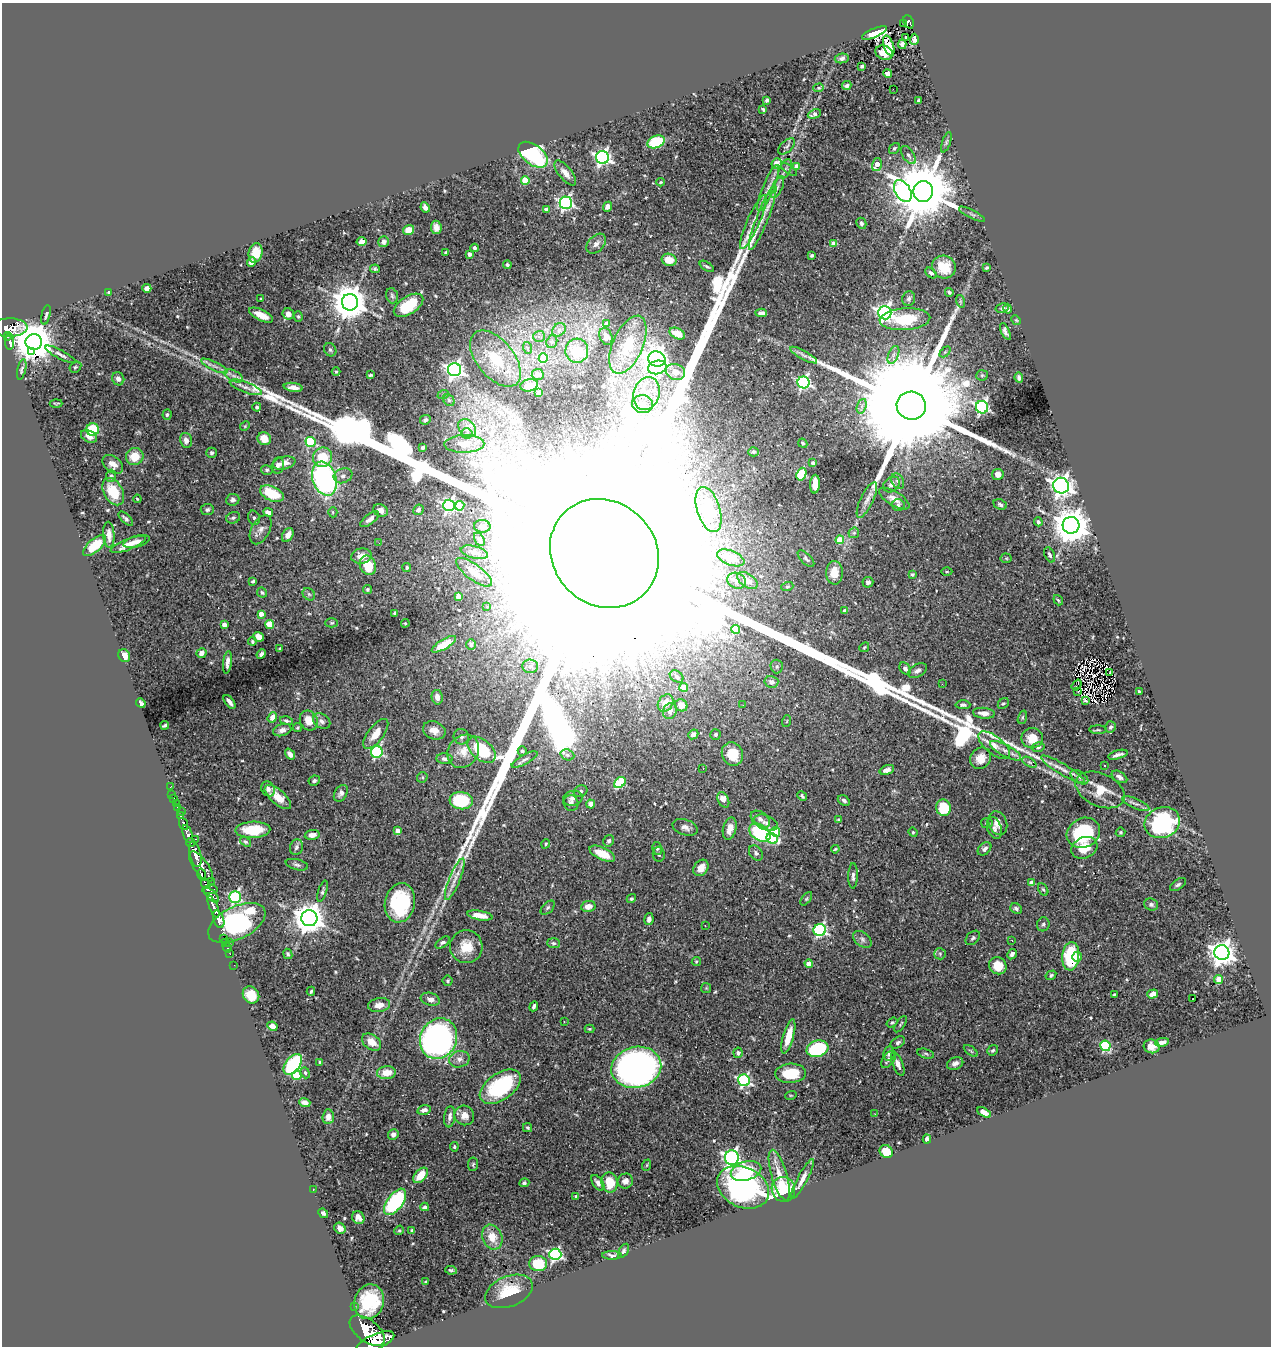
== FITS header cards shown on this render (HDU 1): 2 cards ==
NAXIS1  =                 1269
NAXIS2  =                 1344

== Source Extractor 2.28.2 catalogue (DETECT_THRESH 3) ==
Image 1269 x 1344 px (HDU 1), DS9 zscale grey, 1 PNG px = 1 image px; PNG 1273 x 1348 px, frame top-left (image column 1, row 1344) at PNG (2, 3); each listed source drawn as its Kron ellipse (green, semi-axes under 4 px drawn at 4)
Background 0.563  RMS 0.019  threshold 0.0574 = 3 sigma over >= 5 px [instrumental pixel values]
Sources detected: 559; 3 with non-positive FLUX_AUTO (blend fragments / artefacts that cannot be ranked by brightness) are neither listed nor drawn; of the other 556, the 500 brightest by FLUX_AUTO listed and drawn (56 fainter detections omitted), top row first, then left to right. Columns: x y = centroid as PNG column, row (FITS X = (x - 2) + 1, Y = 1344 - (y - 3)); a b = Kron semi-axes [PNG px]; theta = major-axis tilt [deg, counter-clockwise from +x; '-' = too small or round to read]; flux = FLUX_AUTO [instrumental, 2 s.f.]
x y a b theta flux
909 22 7 5 -66 80
904 23 3 2 - 6.9
875 33 13 4 23 7.1
906 37 3 2 - 2
914 39 6 4 88 2.3
902 44 5 4 - 4.5
889 46 10 5 -71 14
884 53 9 7 -19 14
842 58 7 4 10 3.7
862 66 4 3 - 2.1
887 73 4 4 - 8.6
847 86 5 4 - 3.4
819 88 5 4 - 1.8
893 89 2 2 - 1.9
767 100 4 3 - 2
918 100 4 3 - 1.7
763 109 4 3 - 2.1
814 114 7 4 21 6.2
656 142 9 6 21 65
946 142 10 4 71 2.6
787 146 10 5 44 3.8
894 148 6 4 51 2.4
533 155 17 10 -37 160
908 155 10 5 -55 4.1
602 157 6 6 - 410
776 163 5 5 - 14
877 165 6 4 75 18
796 167 4 4 - 12
785 169 10 5 65 4.8
789 169 9 2 -36 1.4
565 173 15 6 -51 10
525 180 4 4 - 38
661 182 4 3 - 1.4
777 187 12 5 65 5.1
768 188 25 5 67 12
903 191 12 7 -61 440
923 191 10 10 - 12000
566 203 6 6 - 280
425 207 5 4 - 5.7
607 207 5 4 - 7.8
546 209 4 3 - 7.4
972 214 14 2 -27 2.5
763 218 34 6 69 17
753 222 29 6 66 16
861 223 5 4 - 2.9
436 227 7 5 -83 6.7
408 230 6 5 - 11
361 241 5 4 - 10
384 242 5 5 - 3.6
596 244 12 7 46 7
834 244 4 4 - 16
474 248 4 4 - 2.9
446 252 3 3 - 2.3
256 253 10 7 77 21
469 254 4 3 - 7
812 255 3 3 - 2.6
669 260 7 6 - 14
251 262 5 4 - 7.7
507 265 4 4 - 2.3
707 266 8 4 -33 2.6
944 267 12 11 - 26
987 268 4 3 - 1.8
375 269 5 4 - 2
931 273 6 4 -41 3.1
147 288 4 4 - 13
109 292 3 3 - 1.6
949 292 4 3 - 2.4
392 296 8 5 -74 2.9
261 299 3 3 - 1.4
909 299 7 6 - 3.5
960 301 6 4 -72 2.2
350 302 8 8 - 3000
408 305 16 8 33 47
1002 308 6 4 14 2.8
1008 309 5 3 - 2.7
761 313 6 4 -3 5.6
885 313 6 6 - 500
288 314 6 5 - 5.1
46 315 10 3 77 2.4
261 315 13 5 -25 16
298 317 5 4 - 1.8
905 319 25 11 4 61
1016 320 5 4 - 1.3
607 324 4 4 - 12
9 327 18 9 1 1100
559 330 7 6 - 4
1005 331 9 4 -65 4.5
677 334 8 5 -24 23
8 336 4 3 - 170
539 336 6 5 - 3
606 336 9 6 -70 5
10 342 8 4 89 240
34 342 8 7 - 5100
552 342 6 5 - 2.5
628 345 31 15 66 50
528 348 6 4 -69 1.9
330 350 7 6 - 2.8
31 351 2 2 - 4800
577 351 12 11 - 32
945 352 6 4 45 1.6
60 354 17 4 -28 4.9
804 355 15 4 -29 5.7
893 355 9 5 67 4.7
543 358 5 4 - 26
495 359 33 18 -51 65
657 359 9 7 -20 860
214 366 14 4 -26 5.8
75 367 6 5 - 2.2
657 367 9 6 14 99
22 370 10 4 76 2.3
454 370 6 6 - 520
336 372 4 4 - 1.5
675 372 10 8 -19 14
538 374 6 5 - 5.7
370 375 4 3 - 1.9
982 375 5 5 - 2.1
234 376 10 5 -26 5.7
1019 378 5 4 - 3.2
118 379 7 6 - 6.8
803 382 6 6 - 230
529 385 9 6 16 13
246 387 17 5 -21 7.9
293 387 9 4 -8 8.2
538 393 4 3 - 2.3
646 393 17 13 72 25
443 395 6 3 21 1.6
449 400 6 5 - 1.8
56 403 6 2 0 1.4
642 404 10 9 - 13
862 406 7 4 72 3.9
911 406 15 14 - 99000
257 407 4 4 - 3.3
982 407 6 6 - 270
167 415 5 4 - 2.3
425 420 5 4 - 2.7
245 426 5 4 - 1.5
467 428 10 7 -46 6.9
93 429 6 6 - 56
467 433 5 5 - 2.3
89 436 8 5 -26 7.8
264 439 7 6 - 17
186 440 7 6 - 6.3
311 442 5 5 - 92
803 443 5 3 - 1.7
464 444 20 9 1 14
423 447 4 3 - 2.6
753 452 5 4 - 3.2
211 453 5 5 - 2.8
135 457 9 8 - 25
323 457 10 9 - 34
284 463 11 6 12 9.3
813 463 4 3 - 4.8
113 464 11 7 -38 9.5
278 465 8 6 77 4.6
267 470 6 4 -13 2.1
801 474 6 4 71 83
998 474 5 5 - 11
111 476 6 5 - 2.6
343 476 9 7 20 5.6
324 479 17 11 -71 270
898 481 8 6 -64 3.5
815 484 9 5 87 16
891 484 9 7 41 5.5
1061 486 8 7 - 780
113 492 14 9 -60 40
272 494 12 7 -24 41
137 499 4 3 - 1.4
894 499 17 7 -31 10
233 500 6 6 - 3.8
867 500 19 6 64 8.1
1000 504 7 5 -24 3
449 505 6 5 - 270
898 505 6 6 - 2.5
460 506 5 4 - 25
709 509 23 11 -72 68
207 510 6 5 - 3.2
380 510 7 6 - 7.6
418 510 5 5 - 3.4
268 512 5 4 - 6.7
333 512 5 4 - 1.6
233 518 7 5 23 2.9
254 518 7 5 -74 2.7
126 519 9 4 -44 3.5
370 519 11 5 38 6.5
1038 522 4 3 - 2.7
1071 525 8 8 - 3500
482 526 8 6 -3 4.8
261 530 16 9 62 8.6
854 533 6 5 - 2.1
109 535 13 5 -87 9.8
288 535 7 5 59 9.2
479 539 7 4 -58 3.5
840 540 4 4 - 35
136 542 14 5 14 6
379 543 3 2 - 2.1
128 544 19 5 22 13
95 545 14 6 40 36
474 552 14 6 -14 7.5
604 553 57 51 -45 770000
1050 555 8 5 -65 3.2
361 556 10 7 11 14
731 558 14 7 -22 29
1006 558 5 5 - 1.6
806 559 10 5 -45 3.2
368 565 10 8 -69 36
407 567 4 4 - 2.1
947 571 5 3 - 1.4
474 572 21 8 -36 13
834 573 11 8 -89 19
912 574 4 3 - 2.2
747 580 11 6 -33 8.3
253 581 4 3 - 1.9
736 581 9 7 -25 7.8
868 582 5 5 - 4
787 587 6 4 19 1.7
368 589 4 4 - 2.1
262 592 5 4 - 2.1
309 594 7 5 -45 2.5
458 596 4 4 - 3.8
1058 600 5 3 - 1.5
486 607 3 2 - 2.6
845 611 4 3 - 3.5
261 614 4 4 - 9.5
395 614 4 3 - 2.6
332 623 6 4 2 1.8
405 623 4 4 - 1.4
224 625 4 4 - 9.2
270 625 4 4 - 41
735 629 4 4 - 49
258 637 5 4 - 12
252 641 4 3 - 1.8
444 644 14 5 30 20
471 644 5 5 - 2.4
864 647 5 4 - 1.5
280 649 4 2 - 1.5
201 653 5 5 - 7
261 654 5 3 - 3.6
124 656 7 5 -56 13
227 662 11 4 83 6.4
530 666 8 7 - 5.4
777 666 7 6 - 2.9
905 668 6 5 - 4.8
917 671 10 6 29 5
1109 673 4 2 - 2.1
677 676 7 5 -35 3.6
771 682 7 6 - 7.8
942 684 3 2 - 2.6
1077 685 6 2 54 1.7
684 687 4 4 - 18
1078 691 4 2 - 1.8
1139 691 3 2 - 1.4
437 697 7 5 -81 7
1086 701 4 3 - 2.5
230 702 8 3 -52 5.5
141 703 5 4 - 5.1
666 703 9 7 55 10
1003 703 6 4 44 1.9
681 705 6 5 - 9.5
743 705 3 2 - 1.7
963 705 7 4 -2 3.3
670 711 8 6 63 4.9
984 713 11 5 -5 8.1
272 717 5 4 - 11
1022 717 7 4 72 2.1
309 720 10 8 -60 16
286 721 7 3 -13 2.8
322 721 9 7 -34 6.1
787 721 6 3 71 1.4
165 725 4 3 - 2.2
1111 727 6 5 - 3.1
297 728 5 4 - 1.5
282 730 9 6 17 5.6
434 730 11 9 -21 11
1098 730 9 3 0 1.9
376 734 18 8 53 17
693 734 5 4 - 5.3
716 734 5 5 - 2.9
461 737 8 7 - 4.4
1032 738 11 10 - 20
994 745 19 8 -38 14
1038 747 6 4 13 2.9
481 750 16 10 -40 72
463 751 17 15 51 22
522 751 5 4 - 2.5
1005 751 17 6 -28 9.6
377 752 6 5 - 160
290 754 6 4 -53 4.8
732 754 12 10 -65 29
567 755 7 5 -21 2.8
1118 755 10 3 16 4.6
981 758 11 10 - 15
445 759 8 5 -5 4.6
525 760 14 4 29 3.8
1029 762 8 4 -31 2.8
1105 765 3 3 - 6.1
703 768 3 2 - 1.5
1063 769 25 5 -31 12
887 770 7 4 19 6.2
422 777 5 5 - 2.3
1079 777 10 5 -34 3.9
1119 777 9 5 -32 5.5
314 781 6 5 - 2.5
620 782 6 5 - 66
170 787 3 2 - 5.3
268 789 8 6 -54 5.2
1100 790 26 16 -25 36
581 791 7 5 29 2.7
341 793 9 6 59 5
172 794 2 2 - 4.5
802 796 5 3 - 2.3
278 797 16 7 -41 18
174 798 2 2 - 8.1
573 798 10 7 14 6.3
723 800 8 5 -65 10
844 800 6 4 -33 3.1
461 801 11 8 -6 88
176 803 2 2 - 6.8
571 803 8 7 - 4.1
591 804 4 4 - 8.6
1136 804 14 5 -23 5.2
177 808 3 3 - 27
944 808 8 7 - 39
181 811 2 2 - 6.6
180 816 3 3 - 110
760 819 11 7 -35 5.8
838 820 4 3 - 1.5
766 823 12 7 -23 7.3
987 823 6 5 - 2.9
998 823 12 9 -69 10
1162 823 18 15 22 140
184 824 6 3 -66 220
685 827 13 7 -19 6.4
730 828 11 6 75 13
994 828 11 7 -72 5
253 830 17 8 2 37
398 831 4 4 - 10
775 832 5 4 - 50
913 832 5 4 - 1.4
1120 832 5 5 - 2
760 833 12 8 -33 140
1083 833 17 14 28 98
188 834 9 4 -70 1200
312 835 7 5 9 6.6
772 838 6 5 - 58
196 839 3 2 - 26
609 841 6 5 - 3.2
191 842 5 3 - 540
245 842 6 4 -36 2
546 844 5 4 - 1.6
296 847 8 6 73 4.2
657 848 6 5 - 2.1
1084 848 13 10 26 24
835 849 4 3 - 1.4
984 849 8 5 43 4.2
756 853 8 6 -52 3.9
195 854 13 5 -77 2500
602 854 14 6 -25 28
659 854 7 6 - 3.1
297 865 11 5 -14 3.6
201 866 18 7 -54 1300
701 868 9 6 53 12
202 874 6 3 -78 390
853 876 12 4 89 5
455 879 22 5 68 11
211 881 2 2 - 13
1032 882 4 4 - 7.1
206 884 6 4 -65 370
1178 885 9 4 36 3
210 890 7 4 4 510
1043 890 7 4 -60 2.3
322 891 11 3 73 2.7
211 895 9 4 -44 460
235 897 6 5 - 160
631 898 5 4 - 2.6
806 899 8 4 54 2.1
400 903 20 15 79 100
1151 905 7 6 - 4
588 906 7 5 9 11
213 907 11 3 -68 1200
548 908 8 5 45 2.9
1016 909 6 5 - 2.9
480 915 13 4 -10 13
309 918 8 8 - 2000
219 919 9 5 -71 1500
649 919 6 4 81 5.3
237 923 31 16 26 410
1043 924 7 6 - 3.2
705 926 3 2 - 1.7
820 930 6 6 - 210
224 938 2 2 - 11
973 938 8 6 45 3.1
862 939 10 7 -40 4.8
1012 940 3 2 - 1.5
225 942 4 2 - 11
230 942 3 2 - 60
443 942 8 4 37 3.5
554 943 6 5 - 2.6
466 947 16 16 - 26
227 948 5 3 - 31
1222 953 7 7 - 1300
230 954 2 2 - 9.7
288 954 5 4 - 2.6
940 954 6 5 - 2.4
1012 954 5 4 - 4.3
1071 956 14 8 85 79
1077 957 5 4 - 5.6
696 961 5 4 - 1.5
809 964 4 4 - 20
234 965 2 2 - 8.7
998 966 9 8 - 22
1051 975 6 4 31 2.6
1219 979 4 4 - 27
447 981 5 5 - 2.1
706 988 5 5 - 1.6
311 991 4 3 - 2
1153 994 5 4 - 9.5
251 995 9 7 -51 25
1114 995 3 3 - 1.5
430 999 10 6 -17 5.6
1193 999 3 2 - 2.2
379 1005 11 7 11 11
534 1006 5 3 - 3.3
564 1022 3 3 - 1.4
892 1022 6 4 36 2.1
901 1024 9 3 57 1.8
272 1026 5 4 - 8.5
590 1029 5 3 - 1.7
788 1036 17 5 74 23
439 1039 21 18 64 450
371 1042 10 7 -36 18
898 1042 8 5 33 2.8
1162 1042 7 4 12 5.6
1105 1046 5 5 - 100
1152 1046 8 6 -15 8.3
817 1049 11 8 17 110
993 1050 6 5 - 2.1
971 1051 8 4 -36 1.8
738 1053 5 4 - 3.6
889 1054 7 5 82 3.4
926 1054 8 4 -14 2.3
459 1059 10 8 12 7
889 1059 10 5 53 4.4
320 1062 3 3 - 2
955 1063 8 6 23 5
293 1064 12 7 52 110
898 1064 12 5 -67 6.8
636 1067 25 20 13 670
305 1073 6 4 -68 1.9
386 1073 9 6 5 19
791 1073 15 9 4 42
297 1075 5 4 - 54
744 1080 6 6 - 230
500 1087 23 13 35 120
791 1095 6 3 17 1.4
305 1102 5 4 - 8.9
424 1110 7 4 15 5.8
984 1113 7 4 -31 6.8
875 1114 3 2 - 2.2
464 1115 10 9 - 10
328 1117 7 5 86 9.2
450 1117 11 5 83 5.4
527 1128 5 4 - 1.8
393 1134 5 5 - 6.4
927 1139 4 4 - 5
454 1147 4 4 - 1.8
886 1152 7 6 - 29
732 1158 7 7 - 490
473 1164 6 5 - 2.4
647 1165 6 3 71 1.4
746 1171 15 9 16 38
421 1175 9 5 49 25
779 1175 26 8 -74 21
802 1179 22 5 62 10
625 1181 8 7 - 7.5
610 1182 10 8 -79 29
524 1183 5 4 - 2.5
598 1183 9 5 -55 5.1
743 1187 27 20 -25 320
783 1189 12 11 - 81
313 1190 3 2 - 2
576 1197 3 3 - 4
395 1202 15 8 54 150
425 1207 4 3 - 2.8
323 1213 5 3 - 2.6
358 1218 7 6 - 7.8
340 1228 6 5 - 5.1
399 1230 5 4 - 1.7
412 1231 4 3 - 2.6
492 1237 13 10 -68 20
623 1251 8 4 59 2.4
555 1254 6 6 - 230
612 1255 10 4 0 3.4
538 1264 9 7 -6 44
451 1270 6 3 -8 1.9
425 1282 3 3 - 1.7
509 1291 25 15 22 39
369 1302 18 14 71 61
354 1306 2 2 - 9
367 1331 20 11 -37 5700
375 1342 20 7 23 4300
At the frame edge (FLAGS 8, measured only in part): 1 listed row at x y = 375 1342
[56 fainter detections neither listed nor drawn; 3 non-positive-flux detections neither listed nor drawn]